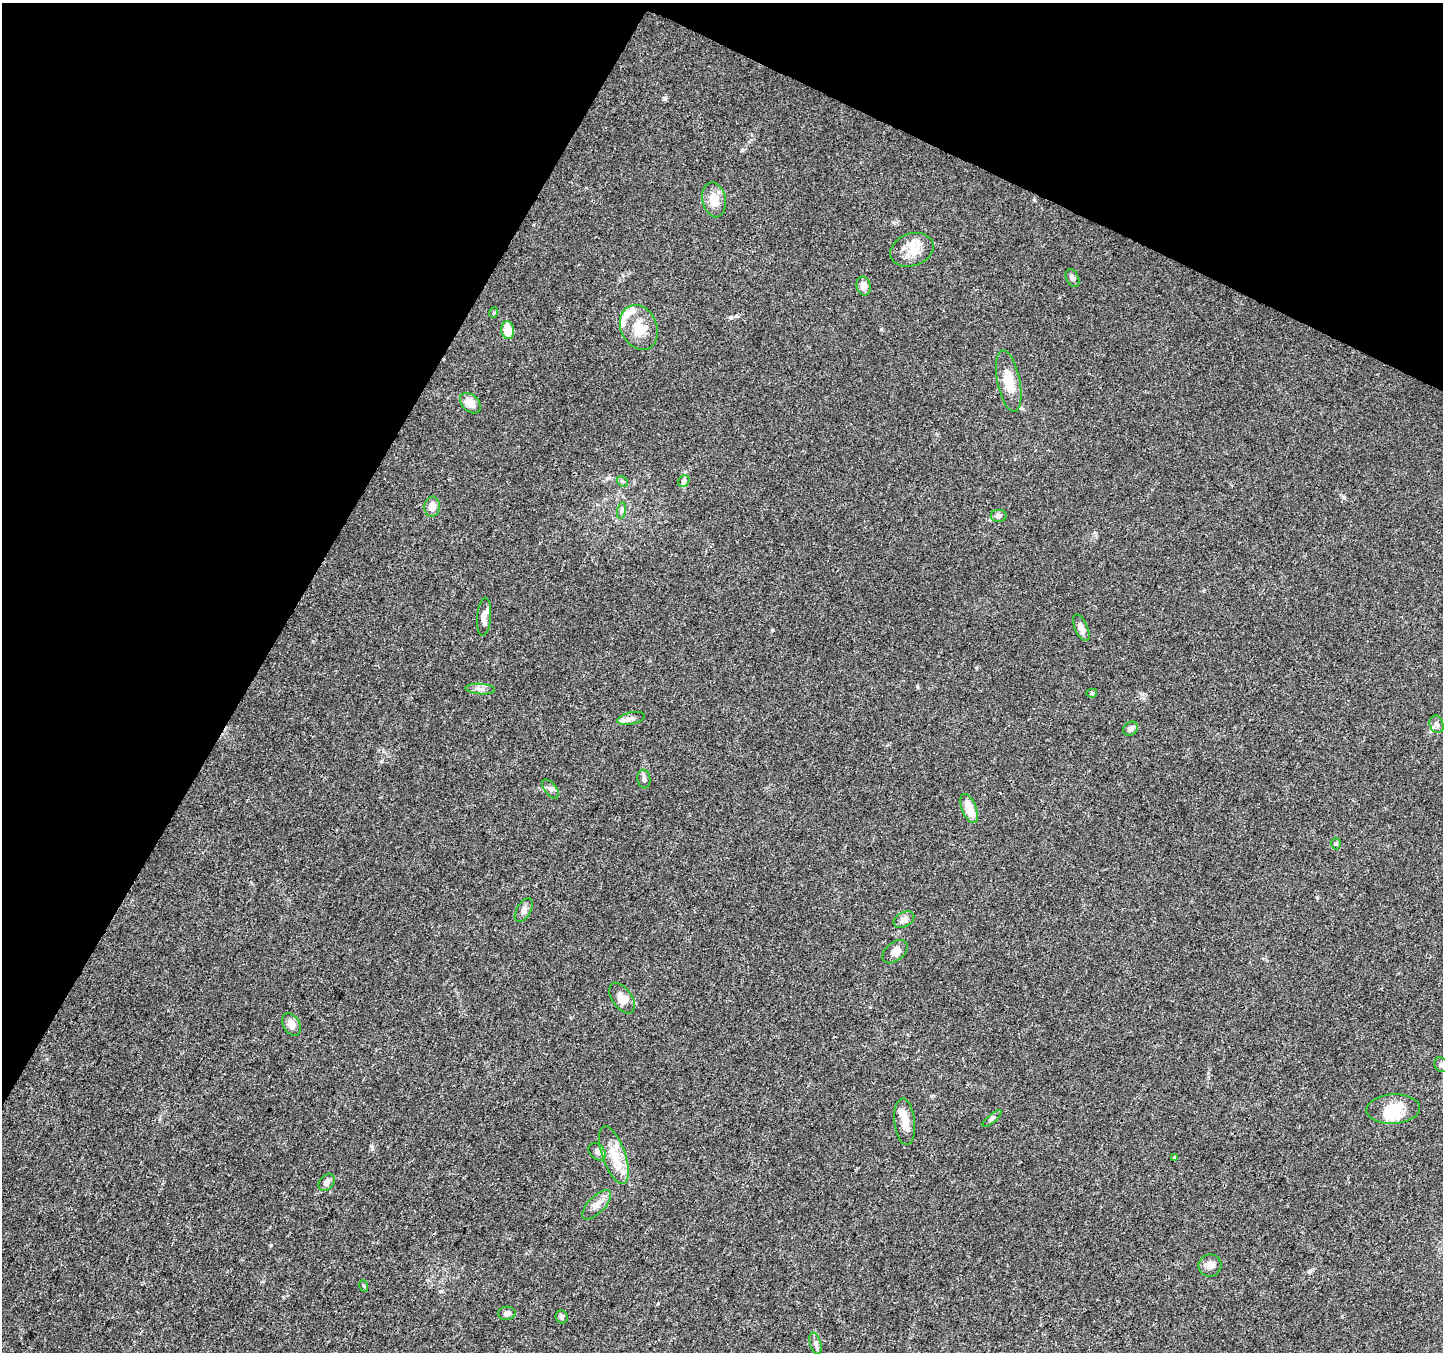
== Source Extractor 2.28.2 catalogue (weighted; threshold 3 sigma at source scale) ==
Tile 2 of 4 x 4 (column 2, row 1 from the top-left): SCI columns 1442-2882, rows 4251-5600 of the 5770 x 5865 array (HDU 1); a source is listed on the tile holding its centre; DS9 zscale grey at full resolution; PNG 1445 x 1354 px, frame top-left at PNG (2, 3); each listed source drawn as its Kron ellipse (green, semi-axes under 4 px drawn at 4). Shown black and unused: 26% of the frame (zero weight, under 3 of 4 exposures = <1% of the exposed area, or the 3 px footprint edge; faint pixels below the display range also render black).
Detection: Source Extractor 2.28.2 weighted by HDU 2 'WHT'; one run over the whole footprint, this tile lists its part. Background 0.0205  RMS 0.0032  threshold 0.0145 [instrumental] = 3 sigma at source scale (4.5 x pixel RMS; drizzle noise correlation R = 1.50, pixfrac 1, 0.0396/0.0396 arcsec/px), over >= 5 px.
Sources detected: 53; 2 inside a brighter object's white glare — neither listed nor drawn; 7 inside a brighter listed object's ellipse — not listed separately; the other 44 listed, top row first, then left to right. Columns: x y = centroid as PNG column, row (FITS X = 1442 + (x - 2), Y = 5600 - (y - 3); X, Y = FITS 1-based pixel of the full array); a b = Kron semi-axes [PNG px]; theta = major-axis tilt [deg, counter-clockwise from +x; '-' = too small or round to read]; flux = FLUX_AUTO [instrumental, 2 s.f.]
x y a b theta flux
714 200 17 11 -78 4.9
912 250 22 16 18 5.6
1072 278 9 6 -65 0.96
864 286 9 7 -77 2.4
493 313 5 3 - 0.26
639 327 23 18 -65 7.7
508 330 9 6 -83 5.6
1009 381 31 11 -79 7.2
470 403 12 8 -43 3.6
622 481 6 4 -44 0.54
684 481 6 5 - 0.66
432 507 10 7 84 3.3
622 511 8 4 81 0.67
999 516 8 6 2 0.88
484 617 19 7 86 2.2
1081 628 14 6 -66 2.2
480 689 15 5 -4 1.3
1092 693 5 4 - 0.51
631 718 14 6 11 1.3
1437 724 9 6 -67 0.97
1131 729 8 6 36 1.3
644 779 9 6 -80 0.97
551 789 11 6 -52 1.1
969 808 15 7 -69 5.7
1336 844 6 5 - 0.51
524 910 13 7 59 1.4
904 919 11 7 29 1.8
895 952 14 9 40 2.4
622 998 17 9 -55 2.9
291 1024 12 8 -61 2.2
1441 1065 8 6 -57 0.88
1393 1109 27 14 3 7.3
992 1119 12 3 41 0.63
905 1122 23 10 -84 3.8
597 1152 10 7 -45 1.1
614 1155 30 11 -70 6.9
1174 1157 3 3 - 0.81
327 1182 9 7 51 1.5
597 1205 19 8 45 2.6
1210 1265 11 11 - 1.8
364 1286 6 3 -70 0.36
507 1313 9 6 2 1
562 1317 6 6 - 0.71
815 1344 11 5 -75 1.1
Isophote crosses this tile's border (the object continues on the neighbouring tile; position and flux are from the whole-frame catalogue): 1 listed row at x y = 1441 1065
Unlisted compact peaks at least as high as the median listed source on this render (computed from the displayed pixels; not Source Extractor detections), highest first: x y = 665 99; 271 1245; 881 329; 440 1291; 1344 497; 1310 1271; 731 317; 371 1146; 742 150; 917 686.